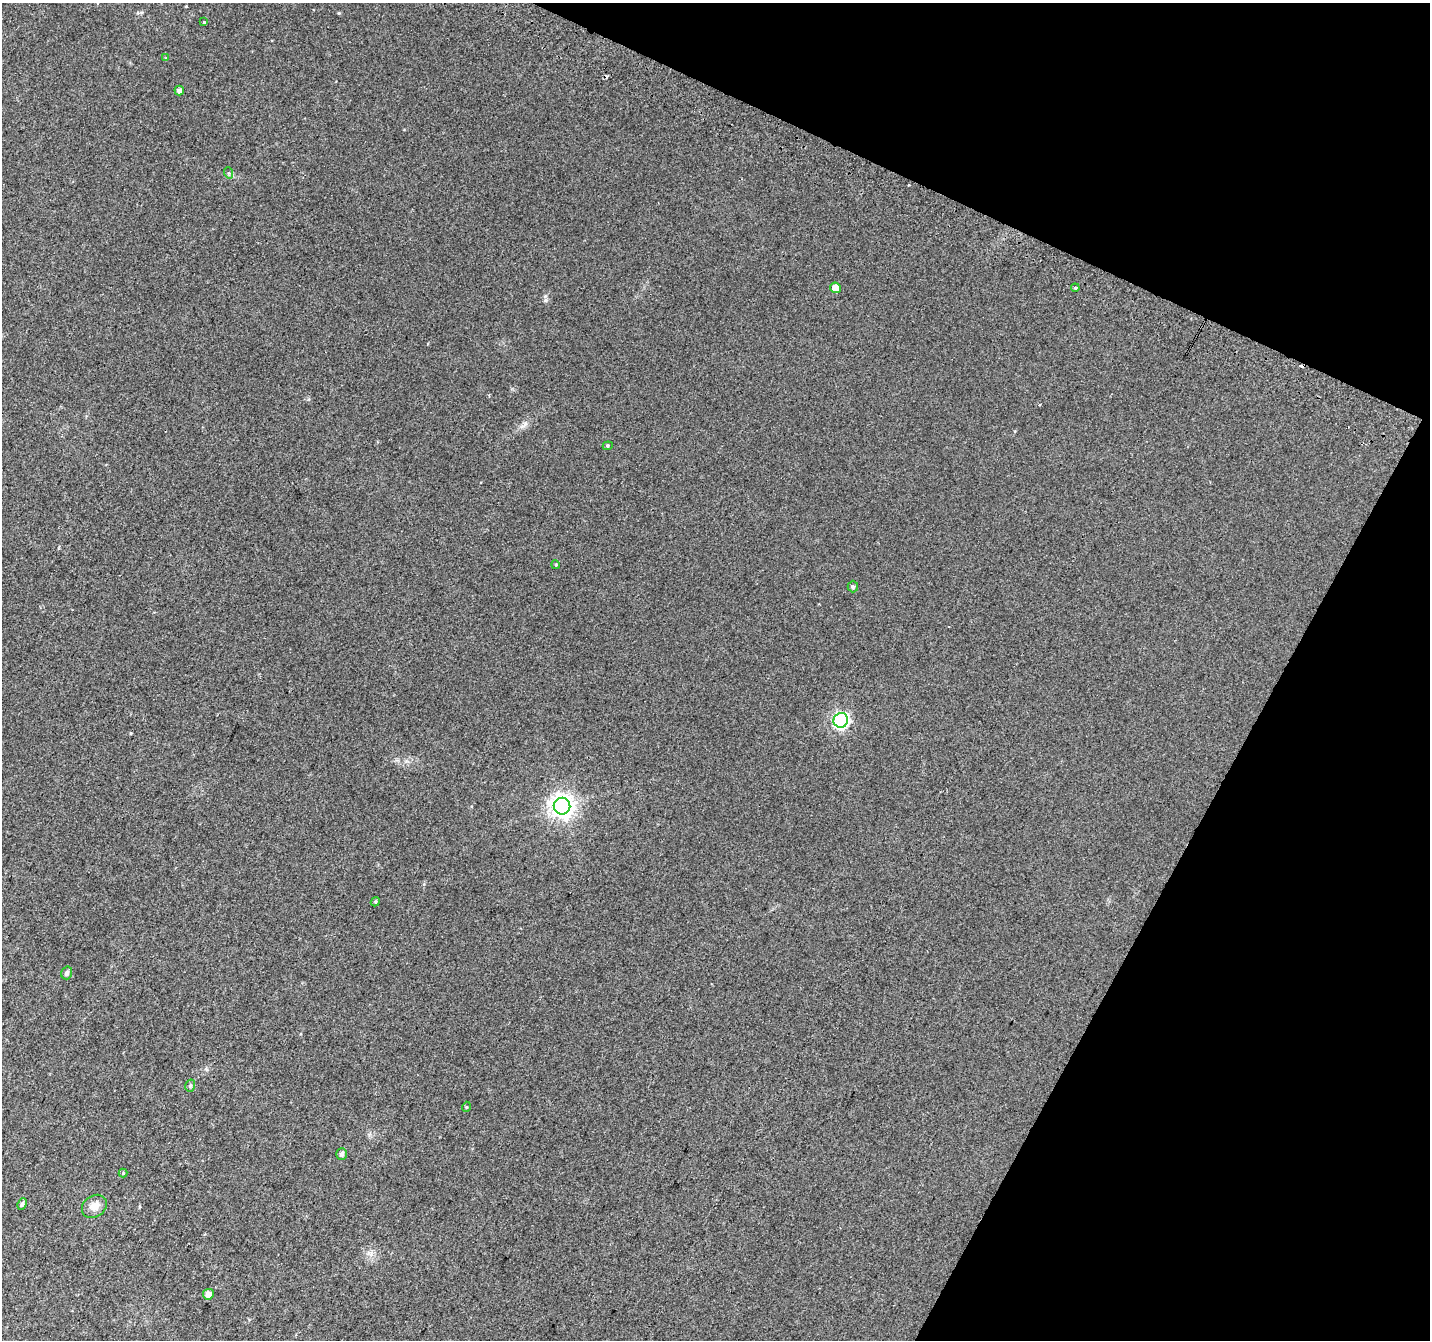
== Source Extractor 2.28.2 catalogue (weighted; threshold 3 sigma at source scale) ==
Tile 8 of 4 x 4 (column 4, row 2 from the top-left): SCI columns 4311-5738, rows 2983-4320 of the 5758 x 5899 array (HDU 1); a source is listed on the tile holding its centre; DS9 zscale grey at full resolution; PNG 1432 x 1342 px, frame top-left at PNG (2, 3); each listed source drawn as its Kron ellipse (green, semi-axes under 4 px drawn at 4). Shown black and unused: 22% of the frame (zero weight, under 2 of 3 exposures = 2% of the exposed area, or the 3 px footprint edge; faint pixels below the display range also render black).
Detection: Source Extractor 2.28.2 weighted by HDU 2 'WHT'; one run over the whole footprint, this tile lists its part. Background 0.0301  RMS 0.01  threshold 0.0465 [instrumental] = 3 sigma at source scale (4.5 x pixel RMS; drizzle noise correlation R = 1.50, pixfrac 1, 0.0396/0.0396 arcsec/px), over >= 5 px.
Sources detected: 23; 3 cosmic-ray / hot-pixel residue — neither listed nor drawn; the other 20 listed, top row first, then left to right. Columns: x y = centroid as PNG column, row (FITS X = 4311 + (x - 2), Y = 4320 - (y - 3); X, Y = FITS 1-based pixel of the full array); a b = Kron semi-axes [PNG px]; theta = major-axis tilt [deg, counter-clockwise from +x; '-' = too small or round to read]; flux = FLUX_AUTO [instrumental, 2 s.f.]
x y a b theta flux
204 22 3 3 - 0.92
166 58 4 4 - 0.83
179 90 5 4 - 4
229 173 6 3 -71 1.2
836 288 5 5 - 9.6
1075 288 4 3 - 1.1
608 446 5 4 - 1.2
556 565 4 3 - 0.85
853 586 6 5 - 1.7
841 720 7 7 - 190
562 806 8 8 - 710
375 902 5 3 - 1
67 973 6 5 - 2.8
190 1086 6 5 - 1.6
466 1107 5 3 - 0.94
342 1154 6 5 - 3
123 1173 4 4 - 1
22 1204 6 4 63 2.4
94 1206 13 10 37 8.2
208 1294 5 5 - 5.9
Unlisted compact peaks at least as high as the median listed source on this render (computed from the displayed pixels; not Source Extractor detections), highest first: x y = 545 300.